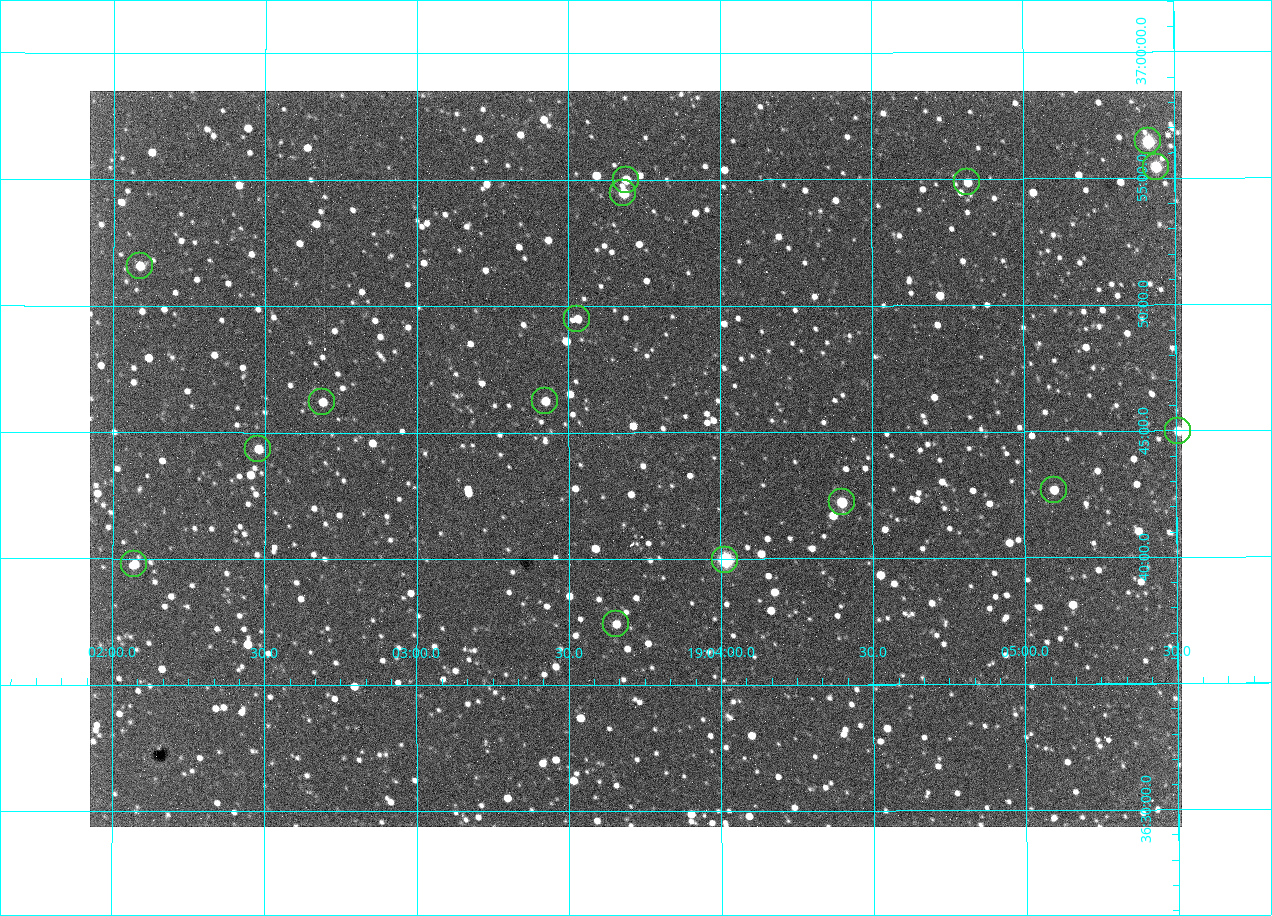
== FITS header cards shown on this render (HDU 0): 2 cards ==
NAXIS1  =                 1092 /fastest changing axis
NAXIS2  =                  736 /next to fastest changing axis

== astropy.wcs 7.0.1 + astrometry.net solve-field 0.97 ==
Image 1092 x 736 px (HDU 0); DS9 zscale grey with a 90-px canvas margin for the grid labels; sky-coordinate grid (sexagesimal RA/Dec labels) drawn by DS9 from the SOLVED WCS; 16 Tycho-2 reference stars matched to detected sources circled (green)
Header WCS: none
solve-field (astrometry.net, Tycho-2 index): SOLVED blind (the file carries no WCS)
Solved WCS: RA---TAN-SIP/DEC--TAN-SIP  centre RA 19:03:43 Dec +36:44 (285.93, +36.73 deg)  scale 2.37 arcsec/px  FOV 43.2' x 29.1'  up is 0 deg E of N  parity flipped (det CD > 0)
(file carries no celestial WCS; the grid is the blind solution)
Tycho-2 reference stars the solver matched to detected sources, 16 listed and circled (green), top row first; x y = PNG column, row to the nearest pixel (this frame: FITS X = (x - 90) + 1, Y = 736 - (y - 91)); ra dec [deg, ICRS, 3 dp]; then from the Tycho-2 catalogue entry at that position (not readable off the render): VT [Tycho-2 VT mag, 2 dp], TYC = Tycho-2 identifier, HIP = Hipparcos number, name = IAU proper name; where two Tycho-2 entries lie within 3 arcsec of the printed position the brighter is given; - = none
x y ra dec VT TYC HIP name
1148 141 286.353 +36.941 8.32 2652-644-1 93748 -
1156 167 286.360 +36.924 9.83 2652-14-1 - -
626 180 285.922 +36.917 10.48 2652-1249-1 - -
967 182 286.204 +36.915 10.94 2652-350-1 - -
623 193 285.920 +36.908 9.57 2652-218-1 - -
140 266 285.522 +36.860 10.88 2651-1921-1 - -
577 319 285.882 +36.825 10.95 2652-329-1 - -
545 401 285.856 +36.771 11.11 2652-1253-1 - -
322 402 285.672 +36.770 11.14 2651-2527-1 - -
1178 431 286.377 +36.750 10.72 2652-110-1 - -
258 449 285.620 +36.739 11.03 2651-1906-1 - -
1054 490 286.274 +36.711 10.88 2652-1070-1 - -
842 502 286.100 +36.704 10.14 2652-1649-1 - -
725 560 286.004 +36.666 8.52 2652-1368-1 - -
134 564 285.518 +36.663 10.71 2651-2245-1 - -
616 624 285.914 +36.624 11.11 2652-845-1 - -